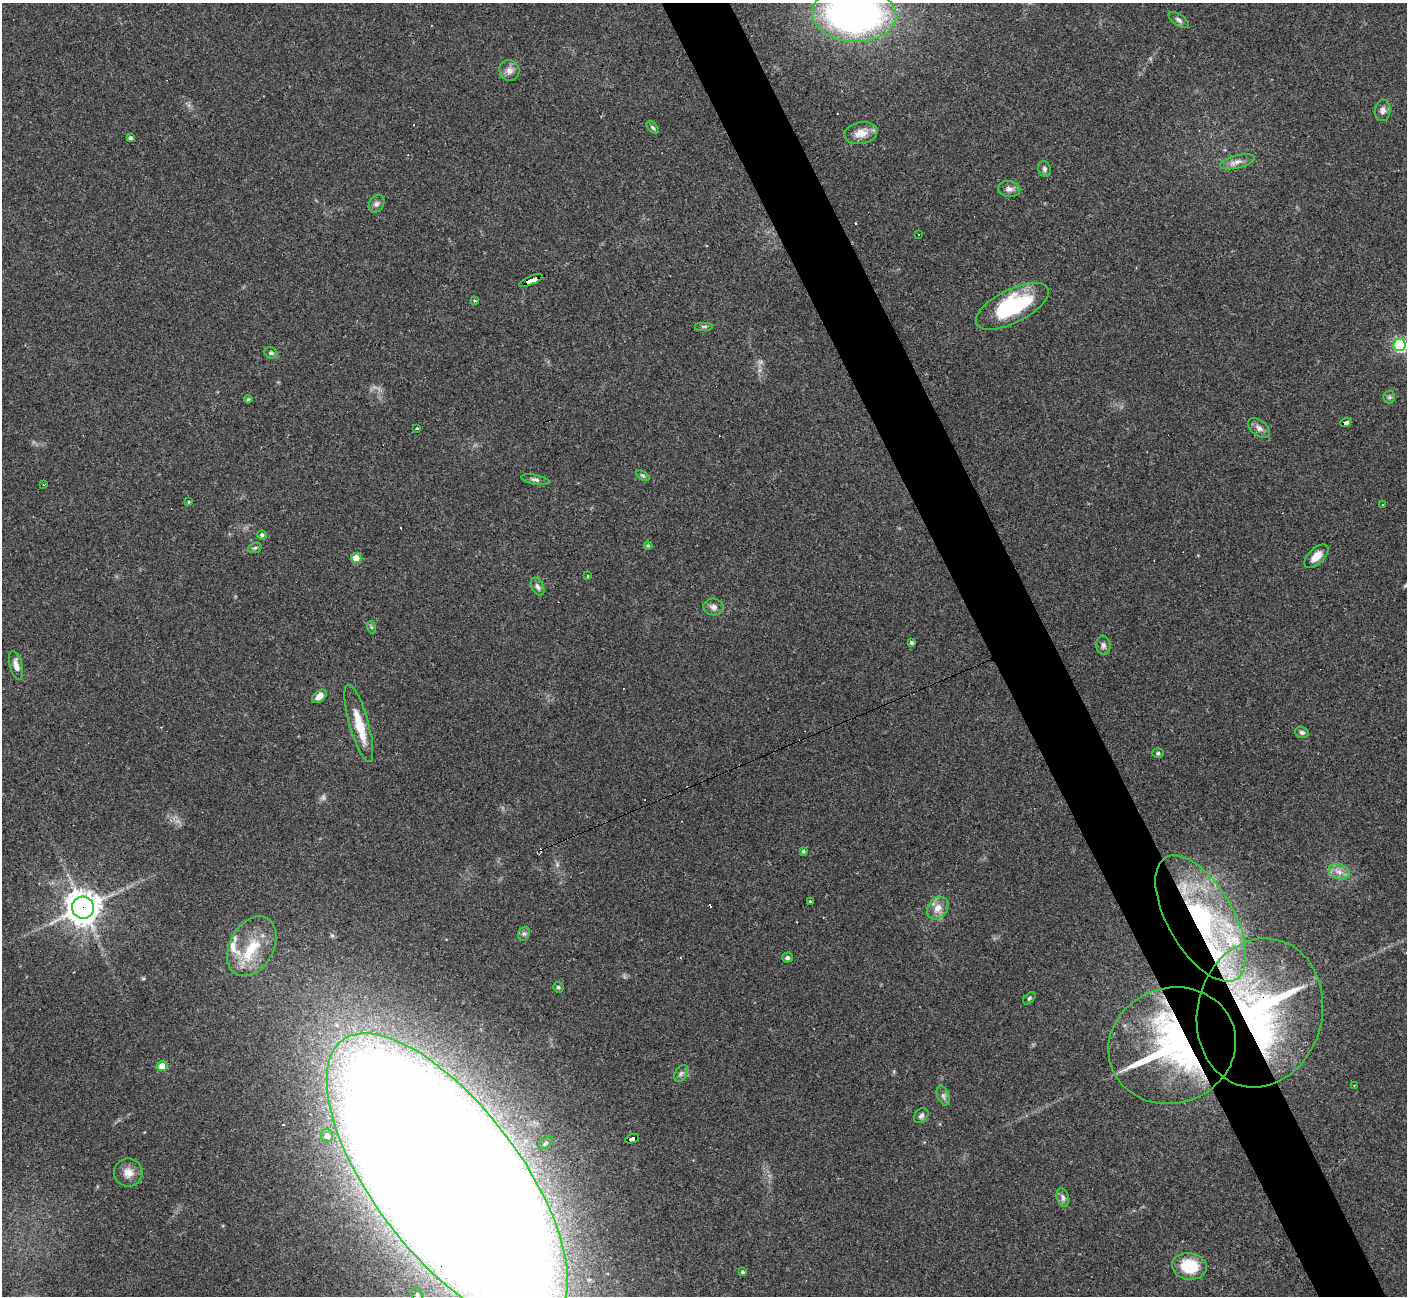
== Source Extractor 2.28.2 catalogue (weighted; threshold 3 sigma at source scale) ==
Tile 6 of 4 x 4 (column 2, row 2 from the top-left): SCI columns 1407-2811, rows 2871-4164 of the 5622 x 5608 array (HDU 1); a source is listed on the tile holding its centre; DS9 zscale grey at full resolution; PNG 1409 x 1298 px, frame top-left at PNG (2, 3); each listed source drawn as its Kron ellipse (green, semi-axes under 4 px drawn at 4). Shown black and unused: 5% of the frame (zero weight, under 3 of 4 exposures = <1% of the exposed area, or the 3 px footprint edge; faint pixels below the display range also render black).
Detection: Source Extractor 2.28.2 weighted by HDU 2 'WHT'; one run over the whole footprint, this tile lists its part. Background 0.0991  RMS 0.006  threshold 0.0269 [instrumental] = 3 sigma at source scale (4.5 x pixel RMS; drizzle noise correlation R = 1.50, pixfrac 1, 0.05/0.05 arcsec/px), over >= 5 px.
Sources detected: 92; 1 too faint to see at this stretch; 11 cosmic-ray / hot-pixel residue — neither listed nor drawn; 9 inside a brighter listed object's ellipse — not listed separately; the other 71 listed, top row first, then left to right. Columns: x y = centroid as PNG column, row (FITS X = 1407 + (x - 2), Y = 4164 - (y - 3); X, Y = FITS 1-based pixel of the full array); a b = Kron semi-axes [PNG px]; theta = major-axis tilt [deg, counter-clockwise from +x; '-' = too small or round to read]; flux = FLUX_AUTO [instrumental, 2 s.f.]
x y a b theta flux
854 14 42 27 -3 280
1179 20 12 5 -35 1.9
509 70 11 10 - 3.5
1383 110 11 8 83 2.5
653 127 7 4 -45 1.2
861 133 16 11 11 7.2
131 138 4 3 - 1.2
1237 162 18 6 14 3.8
1044 169 8 6 -77 1.5
1009 189 11 8 -9 2.9
376 204 9 7 56 2
919 234 2 2 - 0.52
531 280 12 3 23 100
475 301 3 3 - 1.9
1012 306 40 16 27 55
704 326 9 4 0 1.1
1400 345 6 6 - 110
271 353 6 5 - 1.3
1389 397 6 6 - 1.2
248 399 4 3 - 2.1
1346 422 5 4 - 44
1259 428 13 7 -38 3.2
417 429 3 3 - 2.4
643 476 7 4 -31 1
535 480 14 4 -11 2
43 485 2 2 - 0.74
189 502 4 3 - 0.56
1382 504 3 2 - 0.66
262 535 5 4 - 1.4
648 546 4 3 - 0.83
255 548 7 5 20 1.1
1316 556 15 8 44 6.3
356 558 5 5 - 13
588 576 3 2 - 0.74
538 587 9 6 -62 1.9
713 607 10 8 -8 3
371 627 6 4 -71 0.79
912 643 3 3 - 1.4
1103 645 9 7 -84 2
16 666 15 6 -76 4.3
319 696 8 5 39 4.4
359 723 40 9 -74 17
1302 732 7 5 -16 1.7
1158 753 6 5 - 1
803 851 4 3 - 1.1
1339 872 11 7 -18 4
810 902 3 3 - 4.4
83 908 11 11 - 880
938 908 12 9 52 5.7
1201 918 70 33 -60 130
524 934 7 5 66 1.4
252 946 32 22 60 24
787 957 5 5 - 1.3
558 987 5 5 - 1.1
1029 998 7 4 45 0.97
1260 1013 75 62 76 220
1172 1046 64 57 18 190
162 1066 5 5 - 14
681 1073 9 6 63 1.8
1354 1085 2 2 - 0.41
943 1096 10 6 -68 2.1
921 1116 8 6 49 1.9
327 1136 6 6 - 3.1
632 1139 7 4 22 67
546 1143 8 4 41 1.2
128 1173 14 14 - 6
447 1179 174 74 -53 7100
1063 1197 10 6 -73 2
1189 1266 17 13 -9 21
742 1272 4 4 - 1.1
417 1295 7 5 -63 1.8
Overlapping masked pixels (flux is a lower limit): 8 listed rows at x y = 531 280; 1346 422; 83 908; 1201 918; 1260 1013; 1172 1046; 632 1139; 447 1179
Isophote crosses this tile's border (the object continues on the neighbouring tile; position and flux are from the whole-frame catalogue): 4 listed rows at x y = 854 14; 1400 345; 447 1179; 417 1295